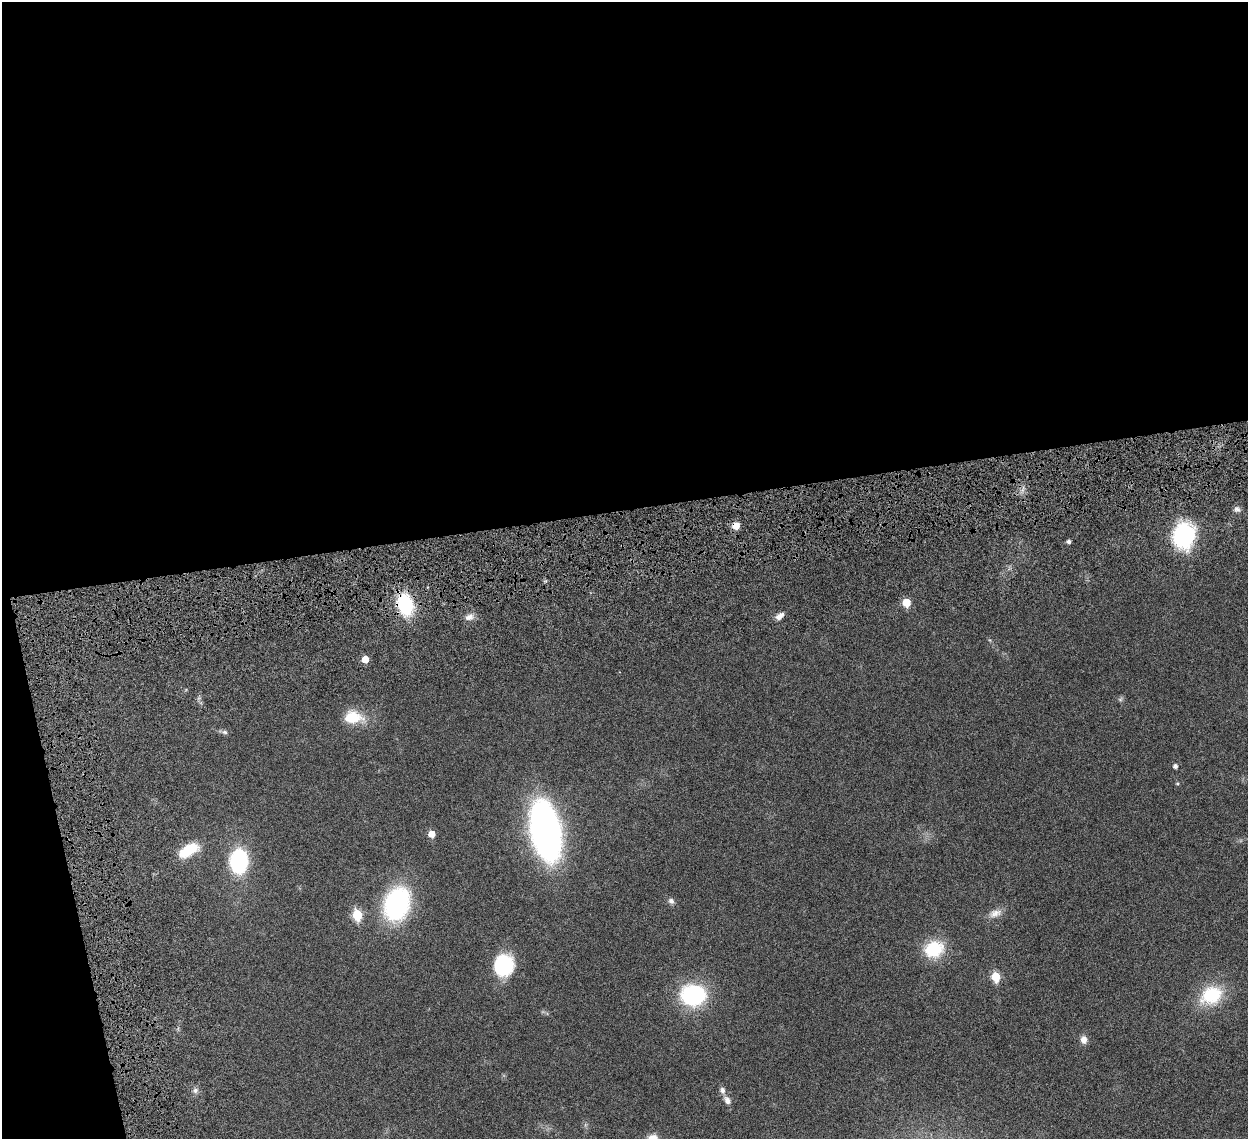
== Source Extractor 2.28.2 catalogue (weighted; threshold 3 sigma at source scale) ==
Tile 1 of 4 x 4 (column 1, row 1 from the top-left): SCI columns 88-1333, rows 3770-4906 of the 5157 x 5153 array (HDU 1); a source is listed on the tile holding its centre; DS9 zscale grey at full resolution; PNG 1250 x 1141 px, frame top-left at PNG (2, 2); no overlay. Shown black and unused: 48% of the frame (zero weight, under 6 of 12 exposures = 7% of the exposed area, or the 3 px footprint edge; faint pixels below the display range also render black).
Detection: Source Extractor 2.28.2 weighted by HDU 2 'WHT'; one run over the whole footprint, this tile lists its part. Background 0.0352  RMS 0.0025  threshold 0.0103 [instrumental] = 3 sigma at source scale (4.09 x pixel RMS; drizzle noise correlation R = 1.36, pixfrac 0.8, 0.05/0.05 arcsec/px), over >= 5 px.
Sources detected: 31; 1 too faint to see at this stretch — not listed; the other 30 listed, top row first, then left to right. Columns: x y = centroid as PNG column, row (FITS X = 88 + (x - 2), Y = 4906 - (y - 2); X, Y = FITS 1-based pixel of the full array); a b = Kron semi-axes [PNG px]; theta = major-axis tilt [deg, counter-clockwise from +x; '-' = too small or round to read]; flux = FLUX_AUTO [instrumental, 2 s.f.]
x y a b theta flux
1237 509 9 7 -12 0.75
736 526 8 8 - 1.9
1185 535 13 11 79 44
1069 542 4 4 - 0.59
906 602 5 5 - 5.4
405 604 21 14 -74 14
779 616 11 6 38 1.3
469 617 13 8 17 1.3
365 659 5 5 - 2.9
353 717 25 16 -2 5.6
225 732 8 5 -26 0.52
1175 766 5 5 - 0.71
1177 784 5 3 - 0.23
545 831 36 17 -79 140
431 834 5 5 - 2.5
189 850 24 11 29 6.8
239 861 21 15 89 21
671 901 8 7 - 0.73
397 904 36 26 71 27
995 913 18 10 21 1.9
357 915 7 5 -79 9.6
934 949 22 18 19 8.8
503 965 19 17 -89 16
996 977 6 5 - 7.8
693 995 22 17 -4 23
1211 995 30 23 25 9.8
1084 1039 9 8 - 1.4
195 1090 8 6 88 0.71
722 1090 9 7 -72 0.82
727 1100 11 7 -59 1.2
Overlapping masked pixels (flux is a lower limit): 2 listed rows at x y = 736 526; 405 604